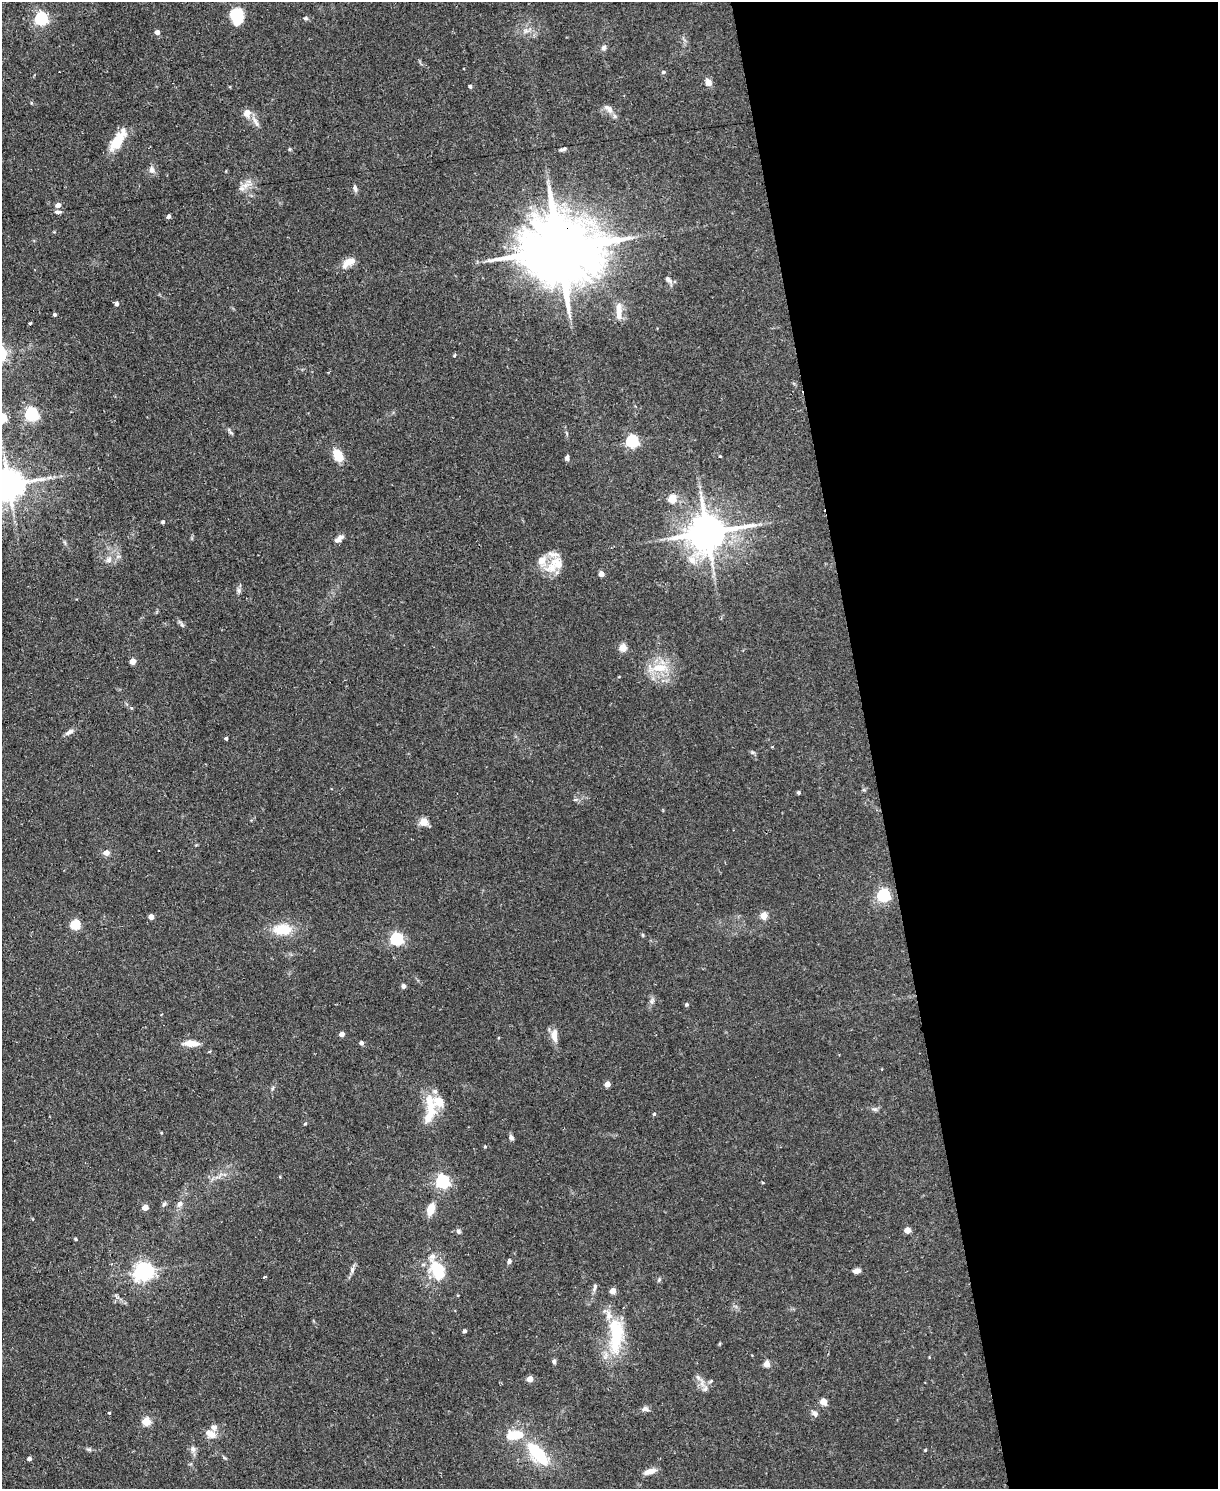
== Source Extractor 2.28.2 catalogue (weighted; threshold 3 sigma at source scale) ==
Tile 8 of 4 x 3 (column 4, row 2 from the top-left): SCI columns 3650-4865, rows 1735-3221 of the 4865 x 4839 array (HDU 1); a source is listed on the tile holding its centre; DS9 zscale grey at full resolution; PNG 1220 x 1491 px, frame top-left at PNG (2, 2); no overlay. Shown black and unused: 29% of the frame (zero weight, under 2 of 3 exposures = <1% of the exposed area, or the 3 px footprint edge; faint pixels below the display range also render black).
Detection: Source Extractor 2.28.2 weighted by HDU 2 'WHT'; one run over the whole footprint, this tile lists its part. Background 0.0867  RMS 0.0058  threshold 0.0261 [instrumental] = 3 sigma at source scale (4.5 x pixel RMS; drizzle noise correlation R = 1.50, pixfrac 1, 0.05/0.05 arcsec/px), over >= 5 px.
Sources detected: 133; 1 inside a brighter object's white glare — not listed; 14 inside a brighter listed object's ellipse — not listed separately; the other 118 listed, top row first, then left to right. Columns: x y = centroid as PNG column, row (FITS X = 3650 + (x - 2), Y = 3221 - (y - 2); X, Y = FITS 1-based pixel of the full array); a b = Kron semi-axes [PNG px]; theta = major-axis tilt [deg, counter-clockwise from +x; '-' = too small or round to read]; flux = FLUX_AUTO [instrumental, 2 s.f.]
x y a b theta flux
237 16 17 13 -75 18
305 18 6 5 - 0.79
41 19 6 6 - 100
526 31 7 6 - 1.8
157 32 4 4 - 3.5
604 48 8 6 74 1.7
663 72 5 4 - 1.1
708 82 9 7 -63 3.4
470 86 4 4 - 1.3
31 103 5 3 - 0.56
608 108 16 8 -40 3.7
247 113 12 11 - 4
255 122 14 5 -60 2.9
117 141 25 12 58 13
290 149 6 4 -89 0.65
563 149 8 4 19 1.3
152 170 10 8 -70 2.8
241 188 9 8 - 2.9
355 188 10 5 -77 1.5
58 205 5 4 - 3.8
58 212 9 5 -2 1.6
169 216 4 4 - 1.7
559 249 24 16 4 7200
348 262 19 9 34 5.9
668 279 10 6 -45 1.9
116 304 5 4 - 1.7
619 311 23 7 -89 6.2
55 315 4 4 - 1.1
30 323 3 3 - 1.1
454 355 5 4 - 0.62
31 414 6 6 - 100
230 432 11 3 -50 1.1
632 441 5 5 - 90
338 455 12 8 -59 11
720 456 3 3 - 0.48
567 458 6 5 - 1.7
9 484 10 8 12 1100
672 499 5 5 - 21
163 522 4 3 - 1.3
707 533 12 10 12 1800
339 539 12 6 36 2.9
109 560 9 8 - 2.8
692 560 12 9 -60 5.5
552 567 24 15 33 11
601 574 4 4 - 5.5
239 590 9 4 -82 1.4
182 625 6 5 - 1.1
623 648 5 5 - 15
132 661 4 4 - 7.4
659 668 29 11 5 13
131 707 4 4 - 1.1
69 732 13 5 30 2.2
226 738 4 3 - 1
752 752 7 4 -18 0.93
798 792 4 4 - 1.1
576 799 4 4 - 2.2
424 822 5 5 - 18
158 851 3 2 - 0.53
106 852 8 7 - 2.7
883 895 6 6 - 110
764 916 5 4 - 11
151 917 4 4 - 4.6
75 925 5 5 - 35
283 929 17 10 -2 17
643 935 6 3 -71 0.61
396 939 5 5 - 90
403 986 5 5 - 1.4
652 1001 8 7 - 1.8
687 1004 4 4 - 0.97
341 1034 4 4 - 4.6
554 1035 17 8 -87 5.2
191 1043 15 7 -1 6.9
361 1043 5 4 - 1.7
607 1084 4 4 - 6.2
273 1088 6 4 71 0.85
874 1109 8 5 -10 1.3
431 1113 31 11 61 12
654 1114 4 4 - 0.75
305 1124 4 4 - 0.61
511 1137 7 6 - 1.5
485 1147 4 4 - 0.64
280 1177 4 3 - 0.44
442 1182 6 6 - 120
763 1183 4 3 - 0.51
164 1204 7 5 47 1
180 1204 10 7 59 2.4
145 1208 4 4 - 7.8
431 1209 12 7 72 9.1
907 1230 4 4 - 6.4
458 1231 7 6 - 1.3
76 1239 4 3 - 0.73
509 1261 6 5 - 1.4
352 1270 8 6 75 1.8
437 1271 25 17 -66 21
857 1271 8 5 7 2.6
142 1272 7 6 - 230
265 1277 4 3 - 1.5
659 1280 6 5 - 0.87
595 1287 11 5 72 1.6
464 1331 4 4 - 1.3
616 1334 47 16 89 36
554 1361 6 5 - 1.3
766 1364 5 4 - 9
698 1378 8 6 -68 2
530 1379 4 4 - 7.2
705 1389 9 6 49 2.1
824 1402 8 7 - 3.6
645 1409 8 6 -14 2.1
109 1413 4 3 - 0.82
815 1414 8 7 - 1.9
146 1422 5 5 - 23
211 1434 13 9 -28 5.5
89 1449 8 4 -9 1.1
193 1449 9 7 -54 2.3
925 1450 4 3 - 0.6
538 1454 34 15 -48 29
29 1459 4 4 - 2.1
650 1471 14 6 17 4.8
Overlapping masked pixels (flux is a lower limit): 1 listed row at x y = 559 249
Isophote crosses this tile's border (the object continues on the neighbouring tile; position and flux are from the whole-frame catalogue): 1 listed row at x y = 9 484